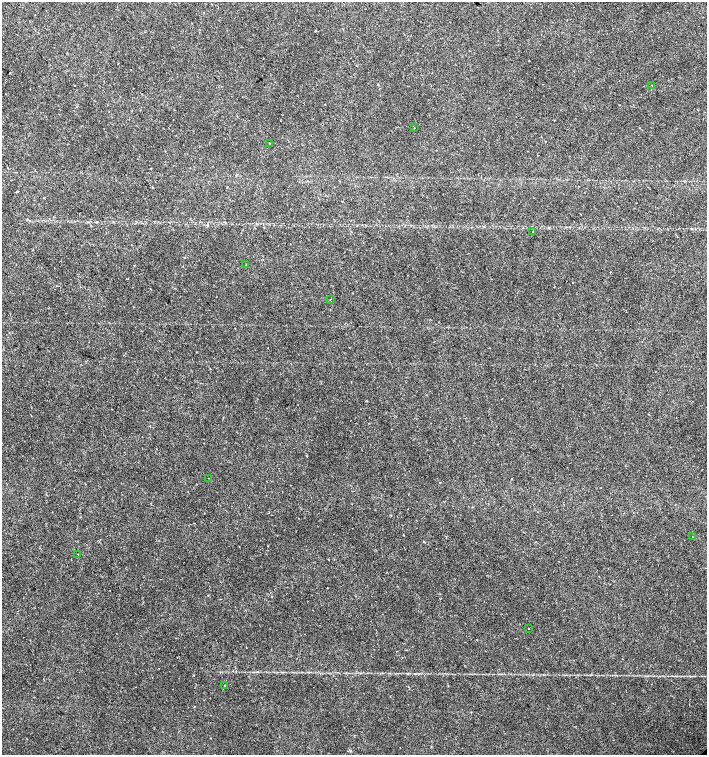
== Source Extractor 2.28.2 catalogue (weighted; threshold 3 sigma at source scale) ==
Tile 11 of 4 x 4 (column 3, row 3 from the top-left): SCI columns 3044-4453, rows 1507-3012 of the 6023 x 6029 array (HDU 1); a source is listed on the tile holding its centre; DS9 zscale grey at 2 x 2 block average (1 PNG px = mean of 2 x 2 image px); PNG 709 x 757 px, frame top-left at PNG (2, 2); each listed source drawn as its Kron ellipse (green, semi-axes under 4 px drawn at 4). Shown black and unused: <1% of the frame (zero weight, under 2 of 3 exposures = <1% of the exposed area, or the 3 px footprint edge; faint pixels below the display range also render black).
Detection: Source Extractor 2.28.2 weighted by HDU 2 'WHT'; one run over the whole footprint, this tile lists its part. Background 0.0219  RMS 0.0034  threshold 0.0151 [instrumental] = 3 sigma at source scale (4.5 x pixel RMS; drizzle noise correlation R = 1.50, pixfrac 1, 0.0396/0.0396 arcsec/px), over >= 5 px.
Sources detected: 14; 3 cosmic-ray / hot-pixel residue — neither listed nor drawn; the other 11 listed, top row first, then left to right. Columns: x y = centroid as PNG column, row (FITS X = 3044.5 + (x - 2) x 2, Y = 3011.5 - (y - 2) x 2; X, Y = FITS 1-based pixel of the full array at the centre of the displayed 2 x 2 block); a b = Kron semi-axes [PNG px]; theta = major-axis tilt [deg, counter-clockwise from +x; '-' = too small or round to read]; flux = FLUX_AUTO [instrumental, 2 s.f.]
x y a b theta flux
652 85 2 2 - 0.78
414 128 2 2 - 0.33
269 143 2 2 - 0.32
533 232 2 2 - 0.59
246 264 2 2 - 0.67
330 299 2 2 - 0.3
208 478 2 2 - 0.26
693 537 2 2 - 0.29
78 554 2 2 - 0.44
528 629 2 2 - 0.41
225 685 2 2 - 1.2
Diffuse or blended objects may show on this block-average render without a row.